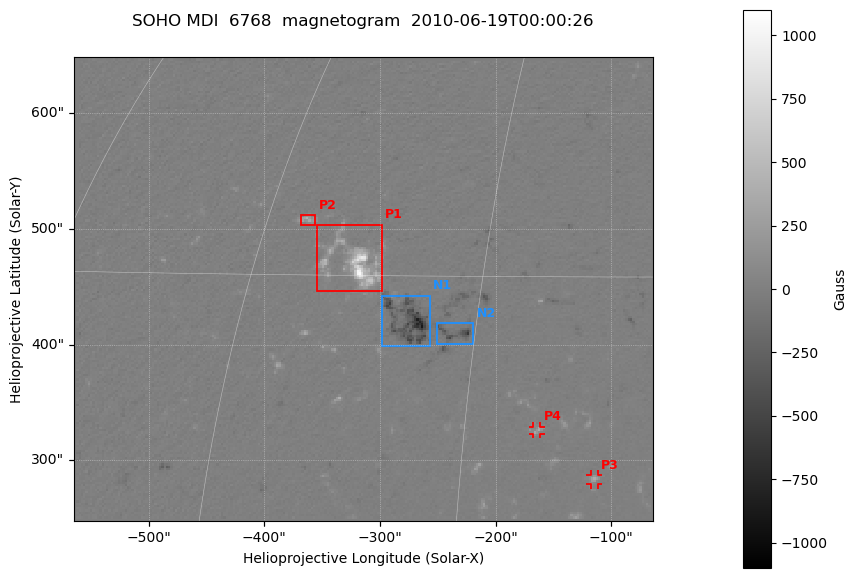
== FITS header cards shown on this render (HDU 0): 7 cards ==
TELESCOP= 'SOHO    '
DETECTOR= 'MDI     '
WAVELNTH=                 6768
DATE-OBS= '2010-06-19T00:00:26'
CTYPE1  = 'HPLN-TAN'
CTYPE2  = 'HPLT-TAN'
BUNIT   = 'Gauss   '

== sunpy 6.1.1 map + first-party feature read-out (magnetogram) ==
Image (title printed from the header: SOHO MDI  6768  magnetogram  2010-06-19T00:00:26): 252 x 202 px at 1.99 arcsec/px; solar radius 954 arcsec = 480 px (partial field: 6.9% of the solar disc is inside the frame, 98% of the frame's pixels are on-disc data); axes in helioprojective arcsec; data unit Gauss (BUNIT, on the colour bar)
Orientation: file roll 180 deg (from PC/CROTA): ROTATED to solar-north-up (sunpy Map.rotate, bilinear) for analysis and display; everything below refers to the rotated frame; the empty margins the rotation leaves inside the frame are drawn grey
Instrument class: MAGNETOGRAM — CONTENT/DPC_OBSR says magnetogram
Display: grey scale clipped to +-1100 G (the 99.5th-percentile rule alone would give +-292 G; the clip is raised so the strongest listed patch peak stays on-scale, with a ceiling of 1500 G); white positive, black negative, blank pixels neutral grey
Flux patches: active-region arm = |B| over 5 px >= 100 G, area >= 9 px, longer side >= 3 px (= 6 arcsec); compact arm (3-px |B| >= 300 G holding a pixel >= 400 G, >= 4 px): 2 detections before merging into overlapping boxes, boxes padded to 3 px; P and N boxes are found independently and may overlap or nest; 4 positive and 2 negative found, all listed = drawn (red P1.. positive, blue N1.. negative; 2 of them under ~7 arcsec drawn as corner ticks so the feature stays visible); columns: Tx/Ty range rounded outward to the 5 arcsec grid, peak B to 10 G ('>+1100(sat)' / '<-1100(sat)' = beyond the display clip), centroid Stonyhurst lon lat
Positive patches:
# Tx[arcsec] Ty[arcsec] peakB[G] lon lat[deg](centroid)
P1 -355..-295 445..505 +1050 -23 +31
P2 -370..-355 500..515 +430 -27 +33
P3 -120..-110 280..290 +390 -8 +19
P4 -170..-160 320..330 +370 -11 +21
Negative patches:
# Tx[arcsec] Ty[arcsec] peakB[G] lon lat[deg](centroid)
N1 -300..-255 395..445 -880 -19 +27
N2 -250..-220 400..420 -620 -16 +27
Bipolar pairs (each listed P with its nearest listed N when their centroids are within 0.25 R_sun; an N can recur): P1-N1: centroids ~75 arcsec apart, P1 is north-east of N1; P2-N1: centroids ~125 arcsec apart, P2 is north-east of N1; P3-N2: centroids ~175 arcsec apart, P3 is south-west of N2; P4-N2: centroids ~100 arcsec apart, P4 is south-west of N2